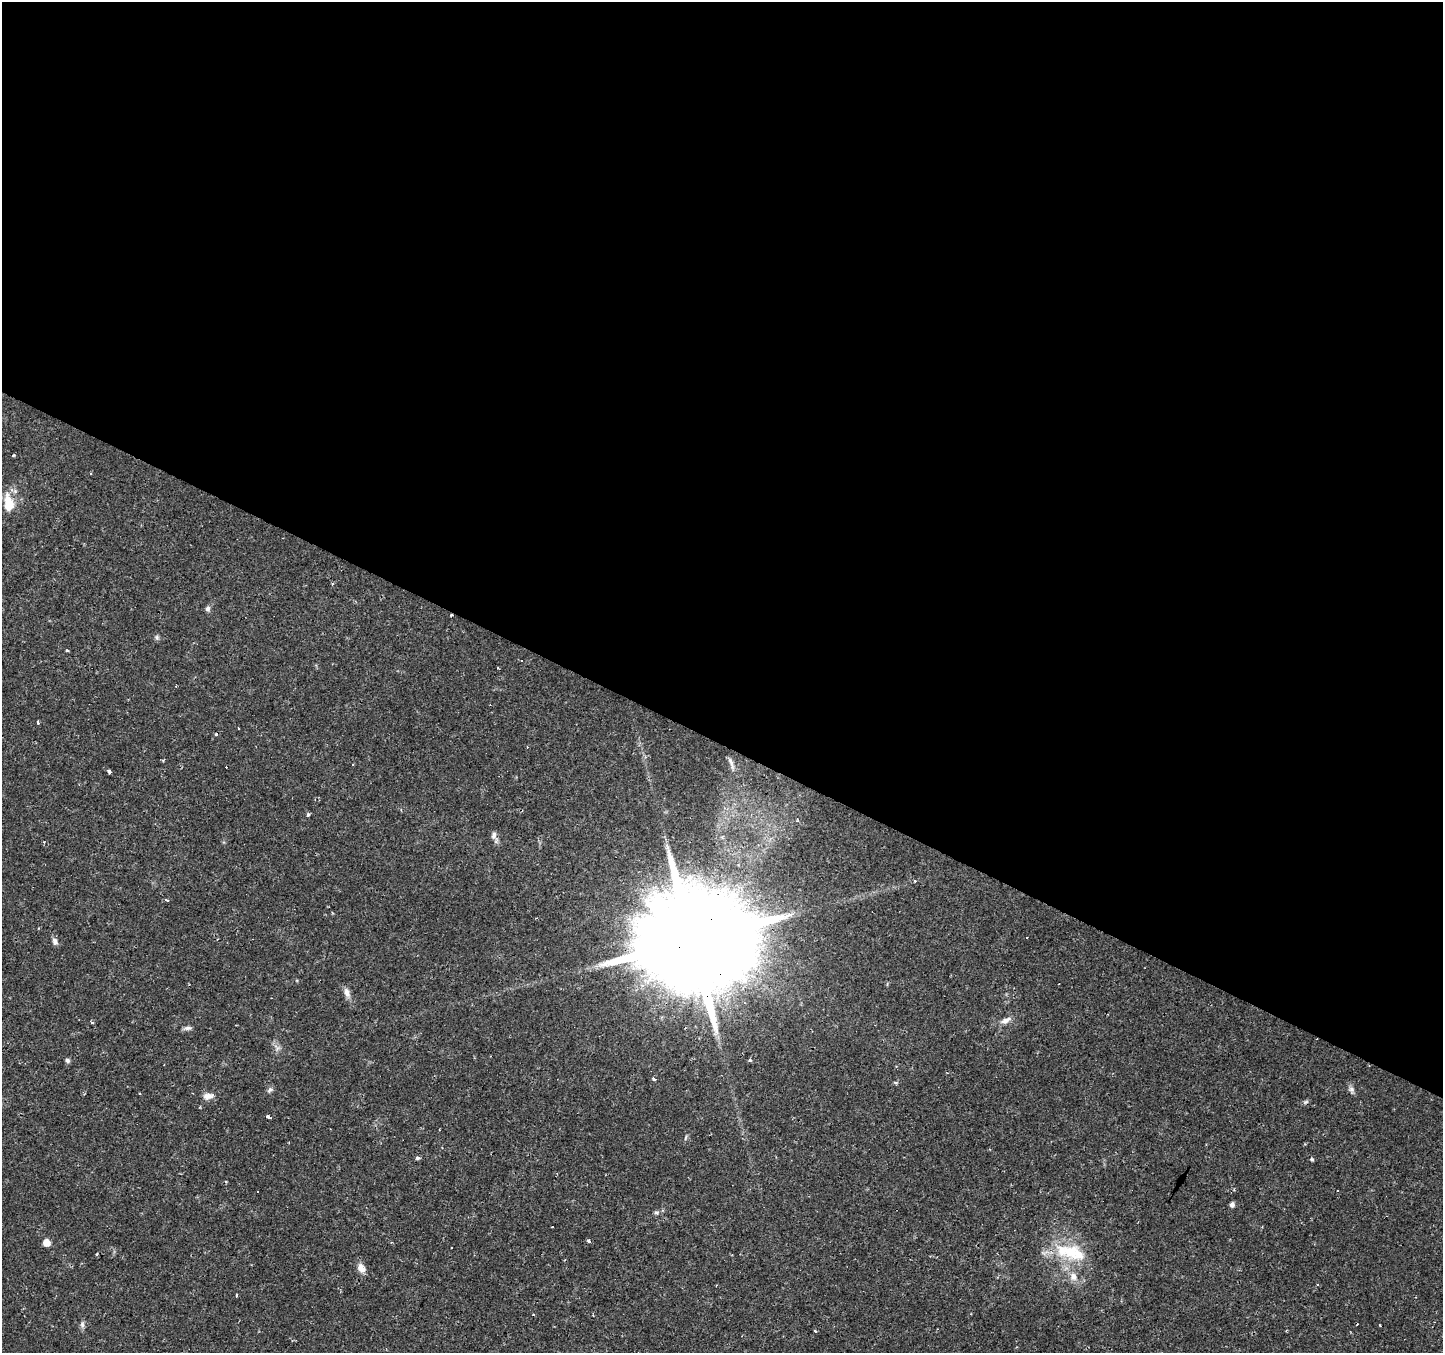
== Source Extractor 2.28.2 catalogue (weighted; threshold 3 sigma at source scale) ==
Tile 3 of 4 x 4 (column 3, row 1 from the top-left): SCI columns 2882-4322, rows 4249-5599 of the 5765 x 5860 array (HDU 1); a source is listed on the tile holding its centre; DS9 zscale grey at full resolution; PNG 1445 x 1355 px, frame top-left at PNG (2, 2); no overlay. Shown black and unused: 55% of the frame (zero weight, under 2 of 3 exposures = <1% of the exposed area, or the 3 px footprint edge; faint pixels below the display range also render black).
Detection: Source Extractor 2.28.2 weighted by HDU 2 'WHT'; one run over the whole footprint, this tile lists its part. Background 0.0271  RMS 0.003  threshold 0.0136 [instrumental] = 3 sigma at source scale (4.5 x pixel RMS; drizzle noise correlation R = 1.50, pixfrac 1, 0.0396/0.0396 arcsec/px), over >= 5 px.
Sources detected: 62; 17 cosmic-ray / hot-pixel residue — not listed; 2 inside a brighter listed object's ellipse — not listed separately; the other 43 listed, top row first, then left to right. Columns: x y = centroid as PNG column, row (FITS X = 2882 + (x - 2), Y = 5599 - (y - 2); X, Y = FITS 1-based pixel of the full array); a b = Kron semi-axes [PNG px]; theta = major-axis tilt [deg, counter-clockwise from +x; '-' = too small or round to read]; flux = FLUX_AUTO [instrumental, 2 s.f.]
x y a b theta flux
90 474 3 3 - 0.31
8 503 26 13 -84 5.9
332 584 4 4 - 0.33
208 608 7 5 90 0.95
157 637 7 5 -70 0.62
67 650 4 3 - 0.38
38 722 3 3 - 1.7
731 762 14 5 -67 1.1
353 764 2 2 - 0.28
109 771 4 3 - 2
308 815 3 3 - 1.1
797 820 6 3 -80 0.36
494 836 15 6 -70 1.5
915 881 4 3 - 0.59
165 900 3 3 - 3.1
55 942 10 6 -77 1.1
692 942 37 24 57 12000
347 993 13 7 -71 1.7
1005 1020 15 7 27 1.9
92 1022 3 3 - 0.86
187 1028 9 5 25 0.92
277 1047 11 6 -48 1.2
67 1060 7 5 -44 0.67
749 1060 3 3 - 1.4
654 1079 5 3 - 0.54
1351 1089 9 6 -17 0.91
270 1090 9 5 43 0.74
208 1096 14 8 8 1.9
268 1117 4 3 - 1.8
685 1138 8 3 71 0.42
417 1158 6 4 14 0.51
1312 1159 5 4 - 0.51
1232 1205 5 4 - 1.2
656 1212 8 4 0 0.61
588 1241 3 3 - 1.2
47 1242 5 5 - 4.9
451 1247 3 3 - 0.52
97 1254 4 3 - 0.31
1075 1254 48 23 -25 15
361 1268 12 9 -62 2.2
236 1295 4 2 - 0.39
82 1325 9 6 82 0.88
815 1331 4 3 - 0.28
Overlapping masked pixels (flux is a lower limit): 1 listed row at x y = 692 942